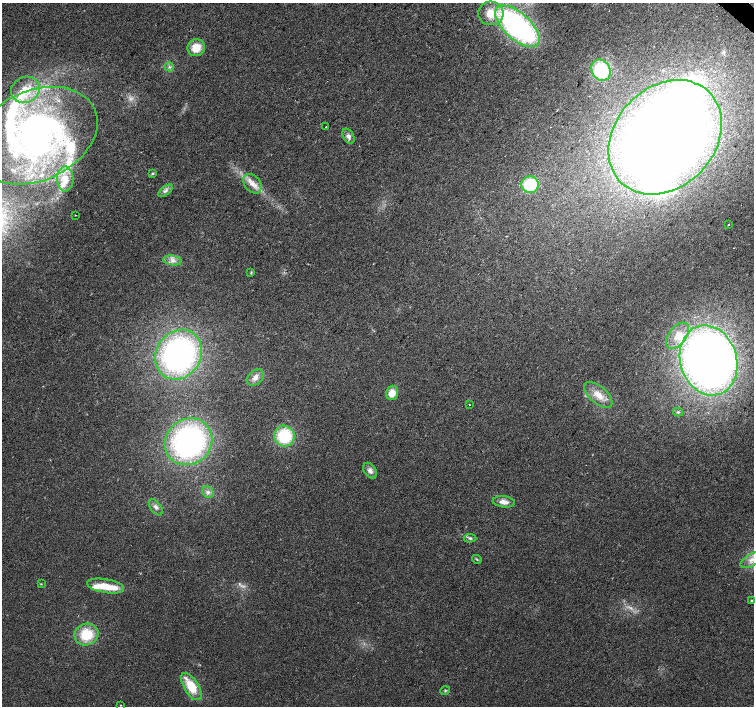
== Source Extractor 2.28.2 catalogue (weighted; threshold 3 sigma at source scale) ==
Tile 10 of 4 x 4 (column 2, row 3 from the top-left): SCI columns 1509-3012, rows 1640-3046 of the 6019 x 6028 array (HDU 1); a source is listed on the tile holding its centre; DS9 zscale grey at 2 x 2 block average (1 PNG px = mean of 2 x 2 image px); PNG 756 x 708 px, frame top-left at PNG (2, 3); each listed source drawn as its Kron ellipse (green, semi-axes under 4 px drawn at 4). Shown black and unused: <1% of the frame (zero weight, under 2 of 3 exposures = <1% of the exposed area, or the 3 px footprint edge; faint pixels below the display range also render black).
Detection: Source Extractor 2.28.2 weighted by HDU 2 'WHT'; one run over the whole footprint, this tile lists its part. Background 0.021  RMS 0.006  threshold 0.0272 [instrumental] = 3 sigma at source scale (4.5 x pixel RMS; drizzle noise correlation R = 1.50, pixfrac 1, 0.0396/0.0396 arcsec/px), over >= 5 px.
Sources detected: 64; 3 too faint to see at this stretch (2 x 2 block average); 6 inside a brighter object's white glare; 1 cosmic-ray / hot-pixel residue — neither listed nor drawn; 11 inside a brighter listed object's ellipse — not listed separately; the other 43 listed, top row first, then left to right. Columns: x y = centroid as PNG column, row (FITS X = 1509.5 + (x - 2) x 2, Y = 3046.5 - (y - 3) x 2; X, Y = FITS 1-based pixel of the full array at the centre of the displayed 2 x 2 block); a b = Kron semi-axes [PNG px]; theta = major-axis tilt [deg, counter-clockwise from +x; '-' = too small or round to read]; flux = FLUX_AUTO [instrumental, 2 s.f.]
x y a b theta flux
491 13 13 12 - 27
517 26 27 13 -42 360
196 48 9 8 - 24
169 67 5 2 - 1.7
601 70 11 9 -56 81
25 90 15 13 29 32
326 127 2 2 - 20
36 136 65 45 25 460
348 136 8 5 -61 5.5
665 137 63 50 46 1400
152 173 3 3 - 2.2
65 179 12 8 -89 19
252 184 11 8 -49 13
530 185 8 8 - 60
165 191 8 4 38 5
75 215 2 2 - 0.74
728 225 2 2 - 1.6
173 260 9 4 -7 7.3
251 273 4 2 - 1.3
677 336 15 8 53 18
179 355 26 22 57 370
709 360 35 28 -74 1000
255 377 10 7 41 9.1
392 393 7 6 - 18
598 395 17 8 -41 19
469 404 2 2 - 2.8
678 412 5 3 - 2.1
284 436 10 10 - 72
189 442 25 22 42 350
370 471 9 5 -53 6.6
208 492 6 5 - 4.5
504 502 11 5 -7 9.9
156 507 9 5 -54 5.7
470 538 6 4 -4 3.2
477 559 5 2 - 1.6
752 560 13 6 30 13
41 584 3 2 - 0.98
106 586 19 7 -10 31
751 601 4 3 - 1.5
86 634 12 11 - 45
191 686 15 7 -58 42
445 691 5 3 - 1.7
120 705 2 2 - 0.74
Isophote crosses this tile's border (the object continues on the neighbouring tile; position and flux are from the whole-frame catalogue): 1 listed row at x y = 752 560
Diffuse or blended objects may show on this block-average render without a row.